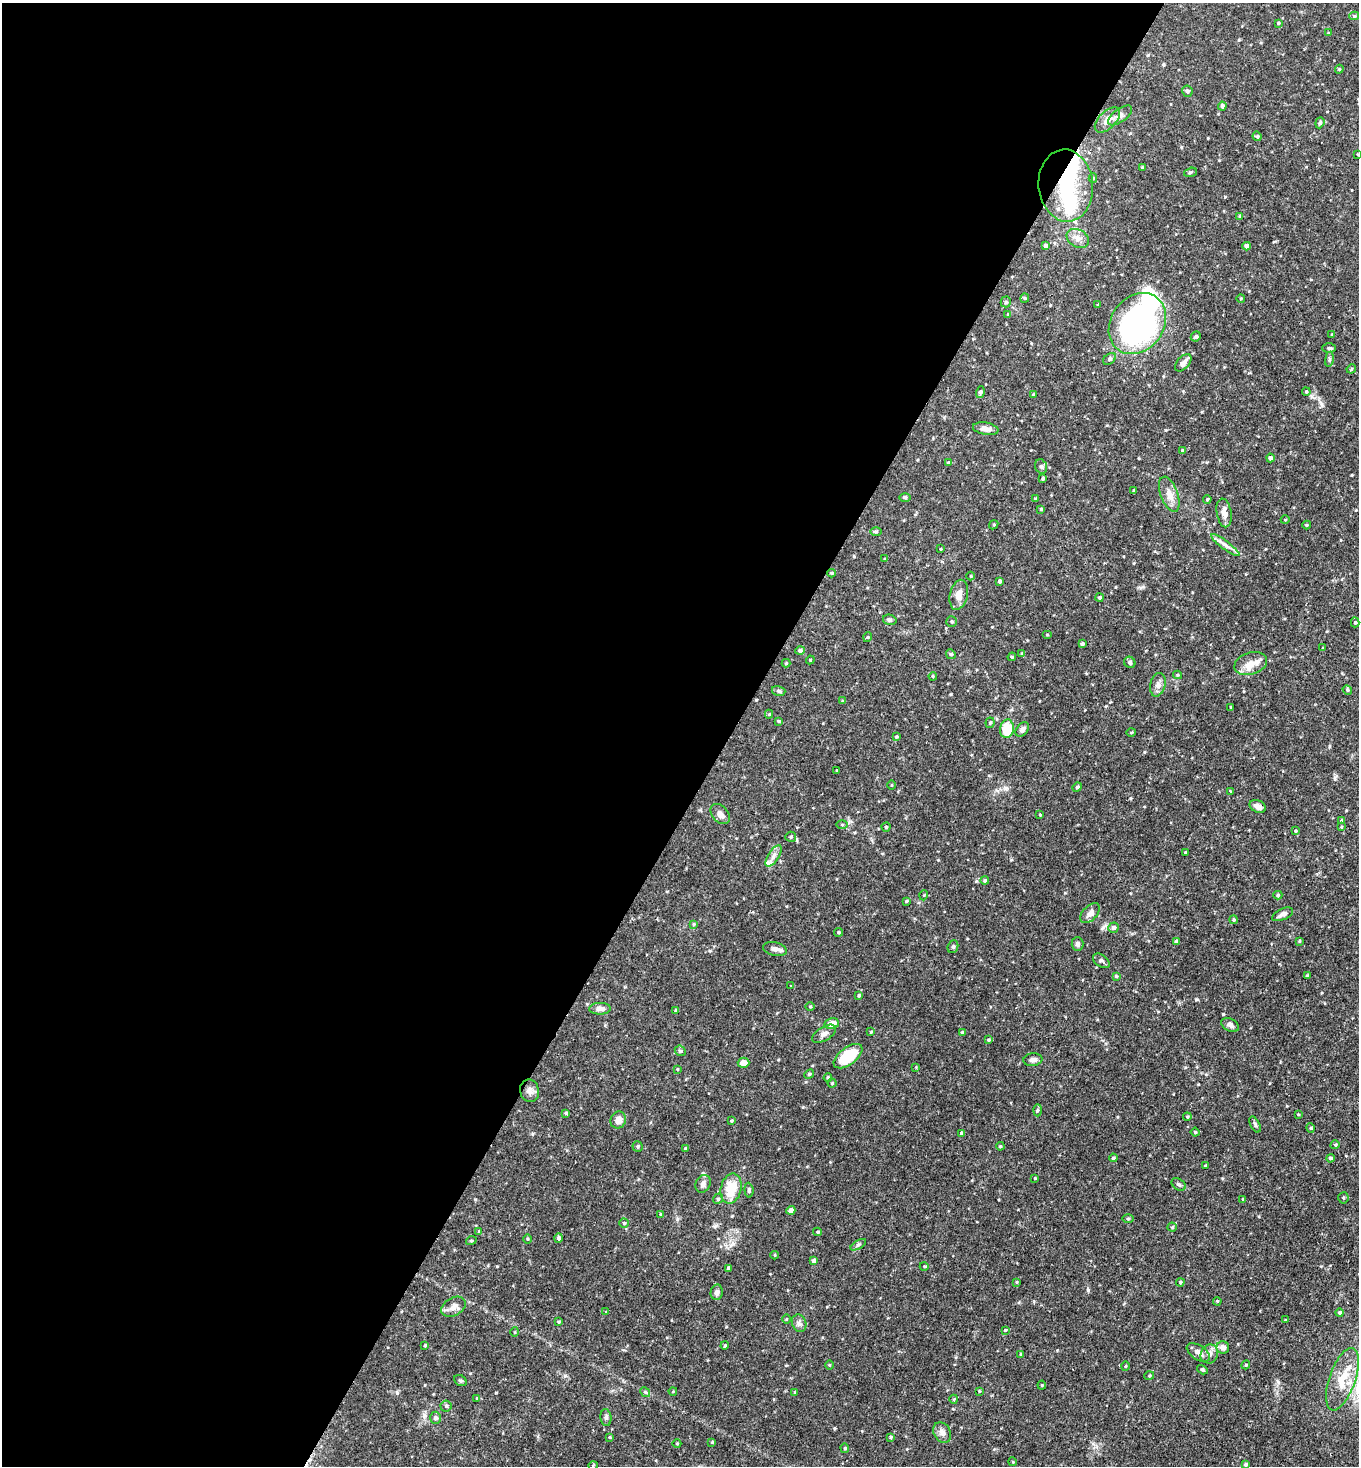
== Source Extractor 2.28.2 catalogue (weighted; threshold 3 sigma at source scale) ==
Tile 5 of 4 x 4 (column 1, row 2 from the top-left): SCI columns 340-1696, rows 2938-4401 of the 5925 x 5903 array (HDU 1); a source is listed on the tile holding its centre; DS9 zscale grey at full resolution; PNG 1361 x 1468 px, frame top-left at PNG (2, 3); each listed source drawn as its Kron ellipse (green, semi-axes under 4 px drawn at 4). Shown black and unused: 54% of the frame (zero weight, under 2 of 3 exposures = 3% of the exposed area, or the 3 px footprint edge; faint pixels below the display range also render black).
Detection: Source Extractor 2.28.2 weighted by HDU 2 'WHT'; one run over the whole footprint, this tile lists its part. Background 0.0863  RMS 0.0053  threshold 0.0237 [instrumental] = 3 sigma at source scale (4.5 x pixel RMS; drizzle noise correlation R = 1.50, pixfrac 1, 0.05/0.05 arcsec/px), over >= 5 px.
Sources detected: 237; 3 inside a brighter object's white glare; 2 cosmic-ray / hot-pixel residue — neither listed nor drawn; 4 inside a brighter listed object's ellipse — not listed separately; the other 228 listed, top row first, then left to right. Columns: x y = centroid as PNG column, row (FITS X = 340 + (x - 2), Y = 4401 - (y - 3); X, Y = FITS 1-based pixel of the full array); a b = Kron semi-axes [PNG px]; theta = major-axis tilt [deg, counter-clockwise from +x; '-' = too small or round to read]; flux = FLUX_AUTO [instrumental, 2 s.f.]
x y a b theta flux
1354 16 5 4 - 0.77
1278 23 3 3 - 0.57
1328 33 4 4 - 0.47
1339 69 4 4 - 0.63
1187 91 5 5 - 1.2
1222 106 4 4 - 1.6
1120 115 14 6 37 2.5
1107 120 16 8 44 4.2
1320 123 6 4 70 0.72
1257 136 5 4 - 0.88
1358 154 4 2 - 0.42
1142 167 4 4 - 0.5
1190 172 6 4 19 0.68
1093 178 5 4 - 0.72
1066 185 36 27 -85 39
1240 216 3 3 - 0.56
1078 238 12 8 -28 3.2
1046 246 4 4 - 1.9
1247 246 4 4 - 2.4
1025 298 4 4 - 0.6
1241 298 4 3 - 0.45
1006 302 5 5 - 0.78
1098 304 3 3 - 0.71
1008 314 4 3 - 0.39
1137 323 32 26 53 140
1332 334 4 3 - 0.47
1196 336 5 4 - 0.86
1329 348 7 4 0 0.83
1110 359 7 5 42 1
1329 359 8 4 82 0.85
1183 363 10 6 48 2.4
1351 369 5 4 - 0.55
980 392 6 4 72 1.2
1306 392 4 3 - 0.59
1033 395 3 3 - 0.43
986 429 13 6 -10 3
1182 451 4 4 - 0.78
1270 458 4 4 - 1.2
948 462 4 2 - 0.44
1041 466 7 5 -73 1.1
1043 478 4 3 - 0.71
1133 491 4 3 - 0.49
1169 494 18 8 -70 4.7
905 497 6 4 -1 0.6
1035 499 3 3 - 0.74
1207 499 4 3 - 0.57
1041 509 3 3 - 0.64
1224 513 14 7 -80 3.2
1285 520 4 3 - 0.37
994 525 5 4 - 0.64
1307 525 4 4 - 0.48
876 532 6 4 1 0.66
1225 545 17 4 -37 2.4
941 549 3 3 - 0.49
885 559 3 3 - 0.63
831 573 4 4 - 0.55
971 576 4 3 - 0.39
1000 581 4 3 - 1.2
959 595 15 9 77 4.4
1100 598 4 4 - 0.85
890 620 7 5 -14 0.9
952 621 5 5 - 0.8
1355 622 5 4 - 0.82
1047 635 5 3 - 0.41
868 637 5 3 - 0.44
1082 644 4 4 - 1.1
1323 648 3 3 - 0.42
800 651 5 4 - 1.1
951 654 5 4 - 0.6
1022 654 4 4 - 0.73
1012 657 4 4 - 0.6
810 660 4 3 - 0.45
1130 662 6 5 - 1.2
786 663 4 4 - 0.48
1251 664 17 11 18 5.3
1178 675 4 4 - 0.53
933 676 4 3 - 0.54
1158 685 12 7 77 2.4
1347 690 5 4 - 0.75
779 691 7 5 -17 0.96
843 701 4 3 - 0.7
1231 707 3 3 - 0.5
769 714 4 4 - 0.48
779 721 4 3 - 0.53
990 723 5 4 - 0.82
1007 729 9 7 81 13
1022 729 8 5 52 1.8
1131 732 5 3 - 0.47
896 737 4 3 - 0.49
837 771 3 3 - 0.47
892 785 4 3 - 0.42
1077 787 5 4 - 0.92
1230 791 3 3 - 0.54
1258 806 8 6 -25 2.4
720 814 11 8 -48 3
1040 815 3 3 - 0.45
1341 820 4 3 - 0.41
842 825 5 3 - 0.58
886 827 4 4 - 0.67
1341 827 4 3 - 0.44
1295 831 4 3 - 0.46
791 837 5 5 - 0.75
1185 853 3 3 - 0.81
773 856 12 5 57 2.2
985 881 4 4 - 0.75
924 895 5 3 - 0.39
1278 895 4 4 - 0.68
906 901 4 4 - 0.51
1090 913 12 7 46 2.8
1283 914 11 5 24 2
1234 920 4 4 - 0.66
694 924 4 3 - 0.53
1114 928 5 5 - 1.4
839 932 4 4 - 0.64
1299 941 4 4 - 0.43
1177 942 4 3 - 1.6
1077 944 7 6 - 1.2
953 947 6 5 - 0.92
775 949 12 6 -12 2.5
1101 961 9 6 -35 1.5
1116 976 4 4 - 0.57
1307 976 4 3 - 0.67
791 986 3 3 - 0.98
859 995 4 3 - 0.68
810 1006 5 3 - 0.54
600 1009 11 6 1 2.7
676 1010 4 3 - 0.62
832 1024 7 5 13 5
1230 1025 9 6 -28 1.9
871 1032 3 2 - 0.43
962 1032 4 3 - 0.52
824 1034 13 7 31 2.2
988 1040 4 3 - 0.54
680 1051 6 4 -43 0.69
848 1056 17 8 37 19
1033 1060 9 6 8 1.9
743 1063 6 5 - 3.6
916 1067 3 3 - 0.36
677 1069 4 4 - 0.47
809 1074 5 4 - 0.59
828 1078 4 3 - 0.58
832 1083 4 4 - 0.59
530 1091 11 9 -77 2.6
1037 1110 6 4 88 0.64
566 1113 4 3 - 0.78
1298 1114 4 2 - 0.36
1187 1117 4 3 - 0.5
618 1120 9 7 61 3.6
731 1121 3 3 - 0.53
1255 1124 9 4 -63 0.88
1311 1128 5 3 - 0.47
1195 1132 4 4 - 0.6
961 1133 4 4 - 1.4
1335 1145 5 3 - 0.49
638 1146 5 5 - 0.77
1000 1146 4 3 - 0.53
686 1149 4 3 - 0.79
1113 1158 4 3 - 0.94
1330 1158 4 4 - 0.86
1205 1166 3 3 - 0.51
1035 1178 3 3 - 0.43
703 1184 9 7 66 2.3
1179 1184 8 5 -36 1
731 1188 15 10 77 11
749 1190 7 4 -84 0.97
1343 1198 5 5 - 0.7
718 1199 5 4 - 0.71
1243 1199 3 3 - 0.47
791 1210 4 4 - 3.2
661 1214 4 3 - 0.76
1128 1219 6 4 1 0.54
624 1223 4 4 - 0.59
1172 1227 4 4 - 0.66
479 1232 4 3 - 0.7
818 1232 4 3 - 0.69
558 1238 5 4 - 1.1
527 1239 5 3 - 0.44
471 1241 5 3 - 0.44
858 1245 8 3 30 0.84
774 1255 4 3 - 0.41
813 1261 4 3 - 1.1
924 1266 4 3 - 0.44
728 1268 4 4 - 0.57
1017 1282 4 4 - 0.4
1180 1282 4 3 - 0.54
717 1292 8 6 78 1.5
1217 1301 4 3 - 0.45
454 1307 13 9 31 3.3
606 1312 4 4 - 0.44
1340 1313 4 4 - 0.86
786 1319 5 3 - 0.44
1285 1320 3 3 - 0.33
559 1322 4 3 - 0.57
799 1323 9 7 -70 1.7
1005 1330 3 2 - 0.49
515 1332 5 3 - 0.41
425 1345 4 3 - 0.58
725 1345 4 3 - 0.55
1223 1348 6 6 - 2.7
1198 1352 13 7 -33 3.1
1021 1354 3 3 - 0.7
1209 1354 10 8 61 2.5
829 1365 5 3 - 0.45
1246 1365 4 4 - 0.59
1125 1366 4 3 - 0.4
1202 1370 6 4 -33 0.65
1149 1376 5 3 - 0.49
1342 1379 33 13 71 12
460 1381 6 5 - 0.86
1042 1385 4 4 - 0.5
673 1391 4 3 - 0.34
979 1391 4 3 - 0.43
645 1392 5 4 - 0.69
795 1392 4 3 - 0.73
477 1398 4 2 - 0.34
954 1399 4 4 - 0.59
446 1406 5 5 - 0.84
436 1418 6 5 - 1.3
606 1418 9 5 -84 1.1
942 1432 11 8 -61 2.7
609 1437 4 3 - 0.54
891 1437 4 3 - 0.8
712 1442 3 2 - 0.4
677 1443 4 3 - 0.37
845 1448 5 4 - 0.64
1013 1462 4 3 - 0.45
593 1465 5 3 - 0.39
1245 1465 4 4 - 0.9
Overlapping masked pixels (flux is a lower limit): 1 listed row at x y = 1066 185
Isophote crosses this tile's border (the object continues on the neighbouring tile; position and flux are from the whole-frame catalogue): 1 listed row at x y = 1358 154
Unlisted compact peaks at least as high as the median listed source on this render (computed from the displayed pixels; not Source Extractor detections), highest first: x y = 1088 1290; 397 1393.